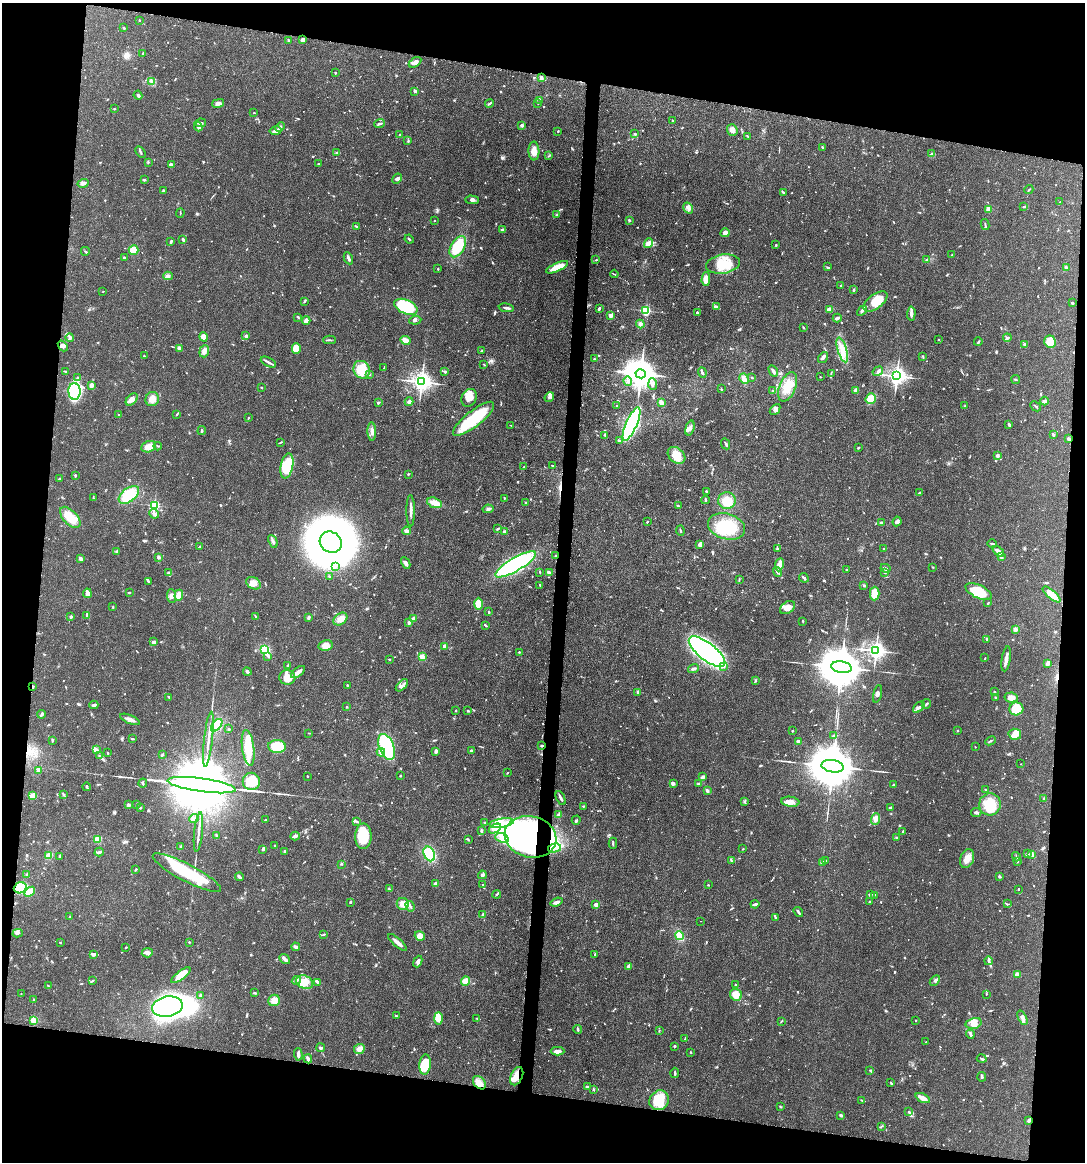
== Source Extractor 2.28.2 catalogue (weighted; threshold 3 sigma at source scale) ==
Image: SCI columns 114-4443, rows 6-4645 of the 4668 x 4652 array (HDU 1 of 3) = the unmasked area's bounding box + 8 px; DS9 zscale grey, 4 x 4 block average (1 PNG px = mean of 4 x 4 image px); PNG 1087 x 1164 px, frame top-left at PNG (2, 3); each listed source drawn as its Kron ellipse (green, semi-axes under 4 px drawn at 4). Shown black and unused: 19% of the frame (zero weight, under 3 of 4 exposures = <1% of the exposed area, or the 3 px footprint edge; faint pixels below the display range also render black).
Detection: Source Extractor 2.28.2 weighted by HDU 2 'WHT'. Background 0.0443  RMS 0.0029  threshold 0.0129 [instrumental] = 3 sigma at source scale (4.5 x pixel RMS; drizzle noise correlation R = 1.50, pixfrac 1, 0.05/0.05 arcsec/px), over >= 5 px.
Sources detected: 1057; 1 too faint to see at this stretch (4 x 4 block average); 20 inside a brighter object's white glare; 7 cosmic-ray / hot-pixel residue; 3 long thin detections or spike segments (spike, bleed or trail) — neither listed nor drawn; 25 coinciding with a brighter row at this scale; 53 inside a brighter listed object's ellipse — not listed separately; of the other 948, all 500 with FLUX_AUTO >= 1.13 (the completeness limit of this list) listed and drawn (448 fainter detections not listed), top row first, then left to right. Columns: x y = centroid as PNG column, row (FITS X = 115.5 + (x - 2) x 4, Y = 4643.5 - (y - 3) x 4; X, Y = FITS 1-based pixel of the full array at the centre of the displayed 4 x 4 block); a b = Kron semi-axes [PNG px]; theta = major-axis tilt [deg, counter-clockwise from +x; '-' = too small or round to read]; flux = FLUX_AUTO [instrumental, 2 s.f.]
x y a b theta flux
139 20 2 2 - 1.2
124 28 2 2 - 2.2
288 40 2 2 - 2.4
302 40 3 2 - 8.9
143 53 3 2 - 1.8
415 62 7 4 33 8.7
335 73 2 2 - 2.1
541 78 4 3 - 3.3
152 82 3 2 - 2.3
415 91 3 2 - 4.2
138 95 4 2 - 2.8
540 100 2 2 - 1.2
218 103 6 3 12 7.7
489 103 4 2 - 2.6
538 103 2 2 - 2
114 109 2 2 - 1.7
254 113 2 2 - 1.2
672 121 3 2 - 1.2
200 123 6 2 9 3.7
379 123 5 2 - 2.5
522 125 4 3 - 3.2
198 127 4 3 - 2.9
280 127 5 3 - 4.4
732 130 6 5 - 8.7
275 131 6 3 11 7.9
558 131 2 2 - 1.8
634 134 4 2 - 1.5
399 135 3 2 - 1.2
748 136 3 2 - 1.2
408 141 3 2 - 1.4
822 147 3 2 - 1.8
534 151 9 5 -89 13
141 152 6 2 -58 2.1
337 152 3 2 - 1.6
932 154 3 2 - 1.6
549 156 3 2 - 1.7
148 162 2 2 - 1.1
319 164 2 2 - 2.1
171 165 4 3 - 4.5
397 179 5 4 - 3.9
144 180 3 2 - 2
83 183 6 2 16 6.5
1029 190 4 2 - 1.9
163 191 3 2 - 3.3
783 193 3 2 - 2
472 200 7 3 -1 4.9
1060 202 2 2 - 1.2
1024 207 2 2 - 2.6
688 208 6 3 -59 5.2
989 210 3 2 - 22
180 213 5 2 - 1.4
556 215 3 2 - 1.6
434 220 2 2 - 2.2
629 220 2 2 - 2.5
985 225 5 2 - 2.3
357 227 3 2 - 1.7
502 230 3 2 - 4.5
725 233 4 3 - 8.8
409 239 5 2 - 1.7
183 240 3 2 - 4.3
171 242 4 3 - 2.2
648 243 5 3 - 15
776 245 2 2 - 1.3
458 247 12 6 59 63
134 250 5 4 - 22
85 251 4 2 - 2.1
952 255 3 2 - 1.2
124 257 3 2 - 1.6
348 258 6 2 -64 3.8
596 260 2 2 - 1.3
926 260 2 2 - 1.3
723 264 17 9 9 40
557 267 12 4 24 26
827 267 3 2 - 1.2
1066 267 4 2 - 2
438 269 2 2 - 1.2
614 274 4 2 - 1.3
168 276 5 4 - 4.3
706 279 7 4 89 25
841 285 2 2 - 2.5
854 290 3 2 - 1.7
103 291 2 2 - 1.2
304 301 3 2 - 1.9
875 301 14 7 36 35
1072 303 3 2 - 3.2
406 307 12 7 -24 98
716 307 4 3 - 3.1
506 308 8 2 -7 4.5
599 308 4 2 - 3.3
829 310 3 2 - 12
646 311 2 2 - 220
862 311 5 2 - 3.1
697 312 3 2 - 2.5
911 313 7 2 89 8
611 315 2 2 - 13
298 317 4 2 - 1.5
837 318 4 2 - 4.3
306 320 4 3 - 6.3
415 320 6 3 8 3.7
640 324 4 4 - 4
803 328 3 2 - 1.4
246 336 2 2 - 13
204 337 5 3 - 15
70 338 4 3 - 3.4
1007 338 4 3 - 2.8
939 339 2 2 - 1.9
330 340 6 2 0 2.4
405 340 5 3 - 15
978 342 4 2 - 2.1
1050 342 6 5 - 27
1024 344 2 2 - 2.7
63 346 6 4 -51 5.6
179 348 2 2 - 6.3
296 349 5 4 - 33
482 350 3 2 - 1.3
842 350 13 4 -73 18
204 351 6 4 69 6.7
144 356 2 2 - 1.4
823 357 6 2 56 5
923 357 4 2 - 1.4
594 359 2 2 - 1.2
268 362 8 2 -27 4.9
484 364 4 2 - 1.2
384 368 3 2 - 1.8
362 370 9 8 - 41
65 371 2 2 - 1.6
773 371 6 3 -60 4.1
878 371 5 3 - 4.2
445 372 2 2 - 3.2
702 372 5 2 - 3.8
369 374 3 2 - 2.7
641 374 5 4 - 3700
831 374 3 2 - 1.2
897 376 3 3 - 1100
752 377 2 2 - 1.4
820 377 2 2 - 1.2
77 378 3 2 - 1.8
744 379 5 3 - 11
1016 380 4 2 - 1.6
628 381 5 3 - 4.1
422 382 3 3 - 1300
653 384 5 3 - 5.6
91 385 3 3 - 9.5
261 387 2 2 - 2.2
788 387 15 8 67 29
721 389 2 2 - 1.2
856 390 2 2 - 30
75 391 8 6 -88 250
773 391 2 2 - 8
549 397 5 2 - 3.4
469 398 9 7 62 19
132 399 7 4 45 8.6
152 399 7 6 - 12
871 399 5 5 - 28
1045 401 4 2 - 6.9
409 402 4 3 - 4.3
661 402 3 2 - 9.7
378 403 4 2 - 2.3
617 406 2 2 - 1.2
965 406 3 2 - 2.3
1036 406 6 2 -43 1.9
775 409 6 3 48 4.3
118 414 2 2 - 1.1
177 414 4 2 - 1.6
248 418 2 2 - 1.5
474 419 25 8 38 88
631 424 18 5 66 530
511 425 3 2 - 1.2
1009 425 3 2 - 4.8
690 428 7 3 73 6.3
202 431 4 2 - 2.2
372 431 9 3 -88 7.6
605 435 3 2 - 1.7
1054 435 3 2 - 3.6
1068 438 4 2 - 2.9
619 440 3 2 - 4
280 442 3 2 - 1.7
726 444 6 2 -64 2.7
158 446 4 2 - 1.2
149 447 7 5 22 16
858 448 2 2 - 2.5
676 455 10 7 -41 33
997 456 4 3 - 4.6
553 465 3 2 - 1.1
287 466 12 6 78 60
524 467 3 2 - 1.5
408 474 2 2 - 1.8
75 475 3 2 - 2.2
59 479 3 2 - 1.7
706 491 3 2 - 1.6
919 493 3 2 - 2.1
129 495 12 6 37 56
93 498 3 2 - 1.2
504 498 2 2 - 1.6
705 500 4 2 - 2.1
727 501 8 8 - 18
434 503 7 5 -17 18
526 503 2 2 - 3.1
154 505 2 2 - 230
679 506 3 2 - 1.8
488 509 5 2 - 3.4
411 511 15 2 -89 8.1
154 514 5 3 - 5.1
70 517 13 7 -47 34
647 521 2 2 - 1.5
897 521 5 3 - 4.5
881 523 3 2 - 1.5
727 526 19 13 -16 70
497 529 3 2 - 1.5
407 531 4 4 - 4.9
680 531 5 2 - 1.7
504 532 4 3 - 2.8
273 541 7 2 -65 3.8
331 542 11 10 - 1200
700 544 4 3 - 8.7
992 544 4 2 - 1.6
199 547 3 2 - 1.5
777 548 3 2 - 1.4
884 548 3 2 - 1.3
998 551 6 3 -40 12
117 552 3 3 - 2
555 556 2 2 - 1.6
159 557 3 2 - 5.4
1001 557 4 3 - 3.7
80 559 2 2 - 7.9
406 563 6 3 -63 6.1
516 564 23 6 30 270
779 565 6 3 81 15
335 566 2 2 - 1.7
933 567 2 2 - 1.3
885 568 5 3 - 3.2
846 570 2 2 - 2.5
540 572 3 2 - 1.2
777 572 5 3 - 3.4
169 573 3 2 - 1.8
549 573 4 3 - 3.8
885 573 2 2 - 1.2
329 577 3 2 - 3
804 578 5 2 - 4.1
739 580 2 2 - 1.3
149 581 3 2 - 1.9
253 583 8 5 -28 13
540 585 3 2 - 1.7
864 585 2 2 - 3
978 591 14 6 -25 56
87 593 5 3 - 9.3
129 593 3 2 - 1.8
875 593 7 5 89 26
1052 594 11 3 -40 27
179 595 5 4 - 18
171 596 7 4 -85 6.9
988 603 2 2 - 2
478 604 6 4 90 23
113 607 2 2 - 1.5
787 608 8 5 34 15
489 612 2 2 - 2.6
87 615 4 2 - 2.4
71 616 2 2 - 11
256 617 3 2 - 1.6
308 617 3 2 - 4.8
413 618 4 2 - 4
340 619 8 5 35 11
803 621 4 2 - 1.3
409 622 3 2 - 4.9
485 625 4 2 - 2.4
1015 629 2 2 - 34
987 639 3 2 - 1.2
154 642 2 2 - 20
326 645 7 5 11 18
444 646 2 2 - 18
265 649 3 3 - 47
876 651 3 2 - 1000
519 652 2 2 - 1.3
707 652 22 8 -38 800
268 656 3 2 - 2.1
422 657 3 2 - 29
985 658 3 2 - 1.2
389 659 2 2 - 1.5
1006 659 13 3 81 11
1048 663 3 2 - 13
288 665 3 2 - 1.3
724 666 2 2 - 3.4
841 667 10 5 -10 11000
693 668 5 2 - 3.2
247 672 4 2 - 3.7
298 672 8 3 39 10
287 677 8 7 - 25
755 680 2 2 - 2.3
347 685 2 2 - 1.5
402 685 7 2 43 4.4
32 686 3 2 - 1.4
638 692 3 2 - 2.2
994 692 2 2 - 3
878 694 9 3 77 4.4
169 697 3 2 - 1.5
996 698 3 2 - 1.5
1011 698 6 5 - 15
926 704 5 2 - 2.2
94 705 4 3 - 3.3
346 707 2 2 - 3.1
919 707 7 2 42 5
1016 709 7 6 - 30
456 710 2 2 - 1.6
468 711 3 2 - 2.6
41 714 4 2 - 4.2
130 719 10 3 -22 10
217 725 7 3 52 57
229 729 2 2 - 7.1
792 731 2 2 - 1.3
958 731 2 2 - 1.1
309 733 4 2 - 1.3
1015 734 6 5 - 14
833 736 3 2 - 1.8
132 739 4 2 - 1.8
208 739 27 2 84 14
52 740 3 2 - 1.9
990 741 5 2 - 2.4
798 742 4 2 - 5.5
541 745 3 2 - 2.2
277 746 9 6 -3 78
387 747 14 7 -68 180
975 747 2 2 - 1.9
248 748 18 6 -82 55
97 750 4 3 - 4.5
436 751 4 3 - 3.7
471 751 3 2 - 2.8
381 752 4 3 - 4.6
107 753 2 2 - 2.1
162 754 3 2 - 2.4
99 756 2 2 - 1.3
1021 764 2 2 - 1.2
833 766 11 6 -10 13000
38 770 2 2 - 21
507 773 3 2 - 1.3
307 776 2 2 - 1.4
400 776 2 2 - 1.3
703 777 4 2 - 6.6
251 781 8 8 - 35
143 783 4 2 - 1.9
673 783 4 3 - 3
699 783 3 2 - 3.3
893 784 3 2 - 1.3
202 785 34 6 -8 46000
87 787 4 2 - 1.8
707 790 4 2 - 3.8
985 790 2 2 - 1.9
64 794 3 2 - 1.8
33 796 3 2 - 30
561 798 7 2 -64 4.7
1043 799 4 3 - 2.5
745 801 3 2 - 1.8
790 802 9 5 -6 14
137 804 3 2 - 1.3
990 804 11 11 - 54
128 805 2 2 - 21
584 806 2 2 - 1.2
890 807 3 2 - 2.3
140 808 2 2 - 6.4
976 812 5 2 - 3.8
559 815 3 2 - 8
194 819 4 4 - 8.2
875 819 6 4 66 6.6
265 820 2 2 - 2.5
576 820 4 2 - 2.6
357 821 3 2 - 1.5
485 823 3 2 - 1.5
502 823 12 4 9 17
495 829 7 3 29 8.1
481 831 3 2 - 4.4
903 831 3 2 - 1.7
198 832 20 2 84 10
216 835 3 2 - 1.7
295 836 5 4 - 4
363 836 13 8 89 66
530 837 26 20 -13 480
502 838 7 4 -18 10
896 838 3 2 - 1.5
97 839 3 3 - 19
468 839 2 2 - 1.2
613 843 5 2 - 2
180 846 2 2 - 1.2
275 846 2 2 - 2
554 848 6 4 13 10
743 849 2 2 - 1.1
263 850 3 2 - 2
285 851 3 2 - 2.4
99 852 4 2 - 4.4
429 854 8 5 -65 79
1028 854 4 2 - 2
49 855 3 3 - 15
1032 855 2 2 - 1.9
59 856 3 2 - 1.8
1016 857 5 2 - 2
967 859 10 6 69 14
731 860 3 2 - 2.5
826 860 2 2 - 1.3
1017 861 2 2 - 1.7
822 862 2 2 - 19
342 864 2 2 - 1.3
136 869 3 2 - 2.3
187 873 38 8 -27 120
27 874 2 2 - 1.3
482 875 4 2 - 6.3
1000 876 3 2 - 3
239 877 4 2 - 6.5
436 884 4 3 - 5.1
483 885 3 2 - 1.3
708 885 2 2 - 1.6
20 888 6 5 - 68
389 889 4 2 - 2
1018 889 2 2 - 1.7
30 892 6 3 39 31
497 894 4 2 - 2
870 894 3 2 - 4.2
874 895 4 2 - 1.2
869 901 2 2 - 1.4
350 902 3 2 - 1.7
557 902 6 3 20 6.7
403 904 6 6 - 14
755 904 4 2 - 3
1007 904 3 2 - 2.1
596 905 4 2 - 10
410 906 5 2 - 3.7
798 912 5 2 - 4.5
483 914 3 2 - 3.4
70 917 3 2 - 1.7
775 917 2 2 - 1.3
700 921 2 2 - 1.1
18 933 5 2 - 3.6
324 934 3 2 - 1.3
420 936 5 4 - 15
679 936 5 4 - 22
60 942 2 2 - 1.2
189 942 2 2 - 1.7
397 942 11 2 -41 12
126 947 2 2 - 1.2
296 947 4 3 - 5.5
147 953 5 5 - 7.5
93 954 4 2 - 6.1
595 954 3 2 - 1.4
285 959 6 2 -39 7.7
988 961 4 2 - 2.5
418 962 6 3 68 5.7
629 966 3 2 - 9.5
1017 974 4 3 - 8.7
181 975 11 4 38 28
935 980 6 2 45 3.5
92 981 4 2 - 1.6
296 981 5 2 - 2.7
466 981 5 4 - 15
305 982 9 6 -22 19
317 982 3 2 - 4
48 985 2 2 - 1.6
735 985 2 2 - 1.8
255 993 4 2 - 2.9
21 994 2 2 - 1.2
986 994 2 2 - 2.1
736 995 6 5 - 23
200 996 3 2 - 1.9
33 999 2 2 - 1.3
274 1000 6 5 - 14
167 1007 15 10 10 350
397 1016 3 2 - 2.7
477 1018 3 2 - 1.3
1022 1018 8 3 -66 6
438 1019 6 4 -88 19
34 1020 2 2 - 100
916 1020 2 2 - 1.2
781 1021 3 2 - 1.3
974 1023 8 5 14 12
578 1030 4 2 - 3.7
659 1030 3 2 - 1.6
970 1034 5 2 - 3.7
685 1039 2 2 - 1.8
926 1042 2 2 - 1.4
675 1046 2 2 - 8.1
321 1048 4 2 - 2.5
359 1049 5 5 - 8.1
557 1051 7 3 1 8.5
691 1052 2 2 - 1.2
298 1054 6 2 -88 6.2
308 1059 5 3 - 5.4
982 1059 5 2 - 2.4
425 1065 10 5 85 52
870 1070 3 2 - 1.4
675 1073 5 2 - 3.1
517 1076 10 6 66 15
982 1077 4 2 - 2.9
479 1083 7 5 -49 14
891 1083 4 2 - 1.2
587 1087 3 2 - 1.8
593 1089 2 2 - 3.8
923 1098 8 2 -26 18
659 1100 10 9 - 43
862 1100 3 2 - 1.5
780 1106 3 2 - 1.3
909 1112 4 2 - 1.8
841 1115 3 2 - 4.4
1029 1120 4 2 - 4.3
881 1126 3 2 - 1.2
Overlapping masked pixels (flux is a lower limit): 8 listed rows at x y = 1068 438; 555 556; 32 686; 541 745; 530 837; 20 888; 517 1076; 1029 1120
Diffuse or blended objects may show on this block-average render without a row.